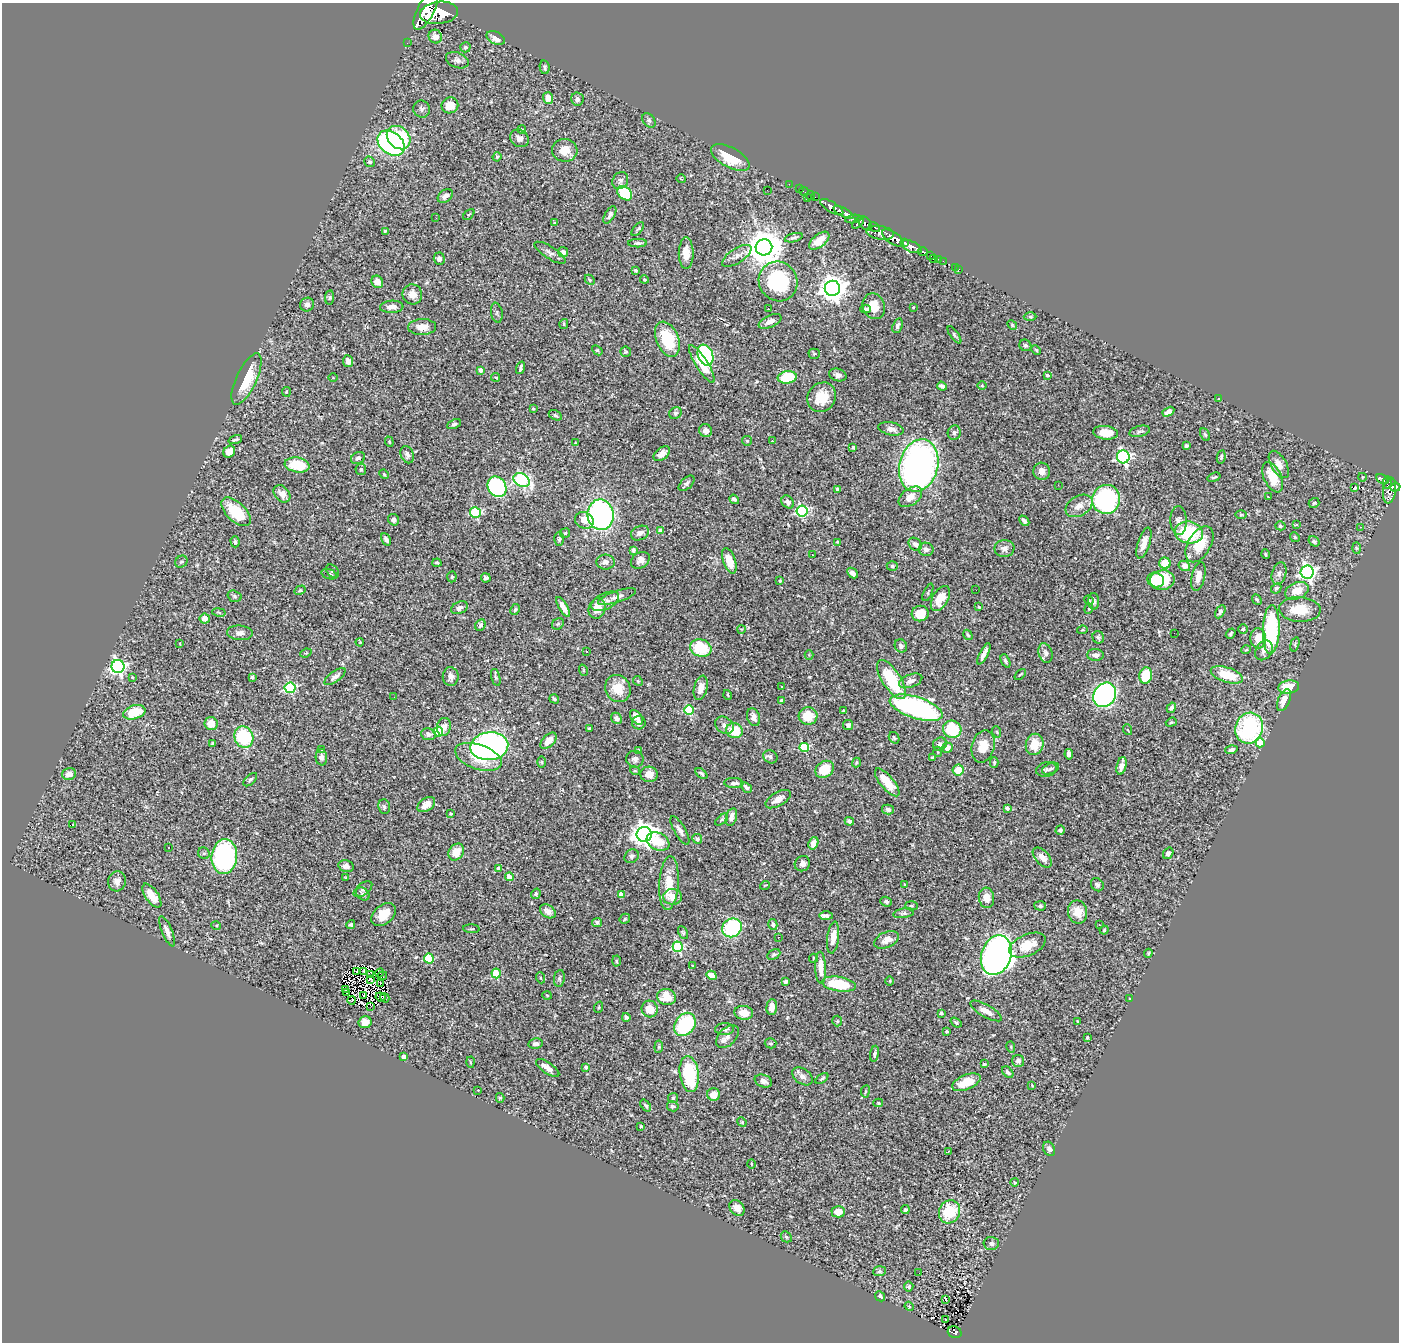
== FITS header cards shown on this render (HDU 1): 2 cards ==
NAXIS1  =                 1397
NAXIS2  =                 1340

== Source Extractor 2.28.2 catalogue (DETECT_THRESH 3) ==
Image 1397 x 1340 px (HDU 1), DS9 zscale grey, 1 PNG px = 1 image px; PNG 1401 x 1344 px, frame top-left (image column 1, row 1340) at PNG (2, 3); each listed source drawn as its Kron ellipse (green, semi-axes under 4 px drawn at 4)
Background 1.04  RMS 0.03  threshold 0.0895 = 3 sigma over >= 5 px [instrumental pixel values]
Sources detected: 504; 2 with non-positive FLUX_AUTO (blend fragments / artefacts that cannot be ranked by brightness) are neither listed nor drawn; of the other 502, the 500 brightest by FLUX_AUTO listed and drawn (2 fainter detections omitted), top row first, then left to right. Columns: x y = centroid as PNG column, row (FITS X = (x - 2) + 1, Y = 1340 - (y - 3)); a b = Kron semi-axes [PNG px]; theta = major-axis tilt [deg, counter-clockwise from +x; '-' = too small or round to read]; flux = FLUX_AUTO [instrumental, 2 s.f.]
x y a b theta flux
426 11 21 8 63 5100
439 13 19 11 7 5800
435 37 7 6 - 13
496 38 10 6 -27 15
407 43 2 2 - 7.5
465 47 5 5 - 4.5
457 60 12 7 -21 8
545 67 7 5 -80 4.3
548 98 5 5 - 22
577 99 6 6 - 6.2
450 105 8 8 - 29
422 109 9 8 - 6.4
649 120 8 5 -50 3.9
522 129 4 4 - 3.3
399 138 13 10 -44 140
519 138 10 8 -37 9.3
391 143 15 11 -38 340
565 150 13 11 -8 25
497 157 5 4 - 2.2
730 157 21 10 -28 57
370 162 5 5 - 3.8
681 179 4 3 - 1.4
620 181 9 7 60 6.6
789 184 2 2 - 7.2
799 189 2 2 - 5.5
767 190 2 2 - 1.2
804 192 5 2 - 11
625 193 8 6 -43 100
811 195 5 3 - 23
445 196 8 6 40 10
815 197 2 2 - 11
807 198 3 2 - 54
832 207 13 5 -31 1500
843 212 11 4 -27 1300
469 214 6 3 46 2.2
610 215 10 5 59 7.2
436 218 2 2 - 24
853 219 8 3 7 350
858 222 7 4 48 410
555 223 4 3 - 4.2
865 223 9 5 -45 580
874 227 6 2 -34 280
638 229 8 3 51 4
385 231 4 4 - 2.4
880 233 14 6 -9 1200
794 238 9 3 15 4
893 238 13 5 -34 2700
819 241 12 6 38 35
638 243 9 4 0 5.7
905 243 4 3 - 410
764 247 8 8 - 5200
912 247 11 5 -22 1100
923 251 4 3 - 180
563 252 5 5 - 8.6
550 253 18 6 -32 8.9
686 253 16 7 -90 24
930 255 3 3 - 150
737 256 17 7 33 12
439 259 6 5 - 8.7
933 259 3 2 - 8.6
939 259 3 3 - 35
943 261 2 2 - 6.2
955 267 2 2 - 3.8
958 269 3 2 - 11
636 270 3 3 - 4.5
644 279 4 3 - 1.9
590 280 6 4 -46 2.9
778 281 20 19 - 150
377 282 6 5 - 19
832 288 8 7 - 2200
412 294 10 9 - 17
330 297 7 4 82 3.2
307 305 7 6 - 7.6
874 306 13 11 -69 30
392 307 11 6 4 14
913 307 4 3 - 1.7
768 309 3 2 - 2.7
865 309 5 3 - 5
497 313 10 5 -78 4.1
1030 317 6 4 -1 3.1
770 321 12 6 25 13
564 324 5 4 - 2.5
1012 325 5 4 - 2.4
897 326 7 5 71 5.9
422 327 14 8 2 19
954 335 10 4 -55 3.7
667 339 18 11 -67 80
1025 345 6 5 - 3.8
597 350 6 4 -41 2.5
1036 350 5 3 - 2
626 352 5 5 - 2.6
814 354 5 5 - 2.5
705 355 11 7 -68 230
348 361 6 5 - 13
702 364 22 6 -58 50
521 368 6 3 74 4.8
480 370 4 3 - 9.9
838 375 9 6 -15 7.6
1047 375 4 3 - 4.8
496 377 4 2 - 2
787 377 9 6 8 81
333 378 5 3 - 1.7
246 379 28 10 65 69
942 386 5 4 - 6.5
982 386 5 3 - 1.8
286 392 5 4 - 2.2
822 397 15 13 55 42
1219 399 4 4 - 2.4
533 409 4 3 - 2.3
1168 412 6 4 29 11
675 413 6 5 - 4
555 415 7 4 -29 3.8
454 424 7 4 23 3.5
891 429 13 6 -12 11
706 431 6 6 - 8.8
1140 431 11 5 14 5
954 433 7 6 - 6
1105 433 12 7 -7 28
1205 435 7 4 -62 3
235 439 7 3 20 3.5
747 441 5 5 - 2.2
772 441 3 2 - 4.2
389 442 5 4 - 2.7
575 443 4 3 - 1.9
1186 446 4 4 - 4.2
853 447 3 3 - 3.6
229 452 6 5 - 21
662 454 9 6 39 14
407 455 9 6 -66 6.9
1123 457 6 6 - 380
1221 457 7 4 79 3.7
358 458 7 5 28 5.7
1279 464 15 7 -60 14
297 465 12 7 -9 74
919 465 26 19 75 860
361 469 5 5 - 4.3
1042 471 8 8 - 12
384 474 5 4 - 2.5
1214 477 7 2 19 2.6
1273 477 16 8 -65 43
1362 477 4 3 - 1.3
1382 479 7 4 -30 200
522 480 8 6 -29 270
1387 482 6 4 79 200
687 483 10 5 44 5.8
1058 485 2 2 - 2.3
497 487 11 9 -59 270
1395 487 5 4 - 380
1354 488 3 2 - 14
838 489 3 3 - 4
1389 490 13 6 83 520
282 494 10 7 -46 14
910 497 13 8 37 22
1269 497 3 2 - 2.5
734 499 5 3 - 5
1106 499 14 14 - 350
788 502 7 5 -50 8.8
1314 503 5 5 - 2.9
1079 506 14 10 30 19
802 511 5 5 - 310
236 512 18 9 -44 71
475 513 5 5 - 180
600 515 15 13 -84 500
1241 515 5 3 - 1.8
394 520 6 5 - 8
584 520 9 8 - 17
1024 521 6 4 -47 6.2
1178 521 14 8 -88 11
1297 525 4 3 - 5
1280 526 5 4 - 3.4
1360 527 3 3 - 1.7
661 531 4 4 - 12
1189 532 14 11 -10 120
565 533 5 4 - 2.3
640 533 9 7 25 9.8
1295 537 5 4 - 2.3
386 539 6 4 -60 6.7
559 539 7 4 90 3.9
1314 541 6 4 -33 3
235 542 6 4 -88 3.8
838 542 3 3 - 2.6
1144 543 16 6 72 19
915 544 7 5 -39 9.4
1199 544 20 11 60 52
1004 548 10 8 8 11
1356 548 6 4 -88 2.7
926 549 7 6 - 9.2
633 550 4 4 - 9.2
1266 554 5 4 - 2.5
812 555 2 2 - 1.4
640 560 10 7 32 11
729 561 13 6 -70 33
181 562 6 5 - 4.5
606 562 9 7 1 8.4
437 563 4 2 - 2.3
1165 563 6 5 - 41
892 566 5 4 - 3.7
1184 566 6 5 - 12
333 571 8 5 -48 4.4
1307 572 6 6 - 650
852 573 6 4 -44 11
1279 573 11 7 73 8.8
329 574 8 5 -18 4.1
1198 576 14 6 76 17
452 577 5 4 - 3
486 578 5 4 - 5.1
1156 580 8 7 - 29
1162 580 12 10 8 97
780 581 4 3 - 2
1276 588 6 4 45 3.4
300 590 6 4 28 2.3
976 590 3 2 - 1.6
1297 591 12 8 21 28
928 592 9 3 66 3.1
234 596 7 5 -17 4
617 597 20 5 18 13
940 599 13 7 60 35
1257 599 6 4 -48 2.8
1089 600 5 4 - 1.9
605 601 15 8 26 11
1094 601 8 5 -87 5.1
563 607 11 4 -59 16
979 607 4 3 - 1.6
460 608 9 6 25 7
597 609 10 8 76 28
1089 609 5 4 - 2.2
1300 609 21 12 -3 50
515 610 6 4 62 3.3
219 612 7 3 -9 2.6
1220 612 7 4 61 4.8
920 614 8 7 - 31
205 619 5 5 - 12
558 624 6 5 - 3.6
480 625 6 5 - 6.9
741 629 4 2 - 1.4
1243 629 4 4 - 2.7
1082 630 5 4 - 2
1271 630 24 8 88 210
240 633 13 7 -4 9.9
1174 633 3 2 - 1.6
1231 634 5 3 - 2.7
968 635 5 3 - 2.7
1098 637 6 5 - 3.7
1258 638 10 7 -86 25
360 642 4 3 - 1.2
180 643 3 2 - 1.5
1295 644 7 4 73 2.6
901 646 7 6 - 5.6
701 648 11 8 -19 81
1246 650 5 3 - 1.6
1264 650 10 8 56 9.7
586 651 2 2 - 1.6
306 653 6 3 23 2.1
1045 653 10 6 -74 8.8
984 654 12 3 63 9.2
809 655 4 4 - 1.8
1095 655 8 6 -2 7.9
1005 661 7 4 -64 4.3
118 667 6 6 - 600
583 670 6 3 -72 1.9
1020 674 7 3 41 2.5
1227 675 17 7 -18 53
1146 676 8 6 75 65
132 677 4 4 - 2.3
252 677 4 3 - 4.9
335 677 12 5 36 9.2
451 677 9 8 - 12
496 677 9 4 -74 4
891 680 22 9 -57 99
638 681 5 4 - 2.4
911 681 12 6 20 9
782 687 3 2 - 2
1289 687 10 6 8 48
290 688 5 5 - 190
701 688 12 6 76 18
618 689 14 12 -60 39
728 695 5 3 - 1.7
1105 695 13 10 57 580
394 697 3 2 - 2.7
554 699 5 4 - 3
1284 700 11 6 67 15
782 701 4 4 - 12
916 708 27 11 -18 490
1171 708 5 4 - 5.6
689 710 5 4 - 140
843 711 4 2 - 2.3
134 712 11 7 16 55
808 716 9 8 - 41
637 717 8 5 -52 13
754 717 9 6 -71 12
616 718 6 5 - 7.4
1171 722 6 4 21 2.4
639 723 7 6 - 9.3
211 724 6 6 - 24
725 725 10 7 -35 11
848 725 5 5 - 5.6
444 727 9 7 77 13
589 728 3 3 - 2.3
1249 728 16 13 72 230
952 729 9 8 - 89
734 730 8 7 - 53
1128 730 5 3 - 1.9
438 732 5 4 - 100
997 732 6 3 -72 2
428 734 7 6 - 8.4
244 737 11 9 -62 120
894 738 6 5 - 2.8
549 741 10 5 45 21
1260 743 4 4 - 52
212 744 4 4 - 2.9
940 744 7 6 - 7.6
1035 744 11 9 76 39
489 746 19 14 6 530
983 746 16 11 75 30
804 747 5 4 - 110
947 748 5 5 - 16
321 750 3 3 - 1.7
1231 750 6 4 17 5.3
639 751 4 3 - 6.3
938 752 5 3 - 1.5
1069 754 5 4 - 8
321 757 8 5 -87 7.3
478 757 24 12 -19 61
770 757 7 6 - 5.7
932 757 3 3 - 1.9
635 759 9 8 - 7.8
542 762 6 4 -89 2.4
856 762 5 3 - 2.1
994 762 5 4 - 3.3
1122 766 9 5 77 17
825 769 10 7 37 51
1047 769 11 7 14 6.8
1050 769 9 5 23 5.2
958 770 5 5 - 39
635 771 5 3 - 1.9
701 773 7 4 -39 4.1
69 774 7 6 - 13
649 774 8 8 - 17
250 780 8 4 44 4.3
887 782 17 6 -50 53
734 783 9 5 -2 7.1
746 787 6 4 -44 5.4
778 799 14 7 30 17
426 804 10 6 36 14
384 807 7 6 - 5.3
1007 808 4 3 - 7.2
888 810 6 5 - 4.9
450 814 3 3 - 3
731 817 9 5 74 12
722 820 7 4 40 3.1
849 821 5 3 - 6.1
72 825 3 2 - 23
680 830 16 5 -60 10
1060 830 5 4 - 5.1
644 834 7 7 - 1800
697 839 5 4 - 4.8
658 842 12 8 -23 41
813 843 6 5 - 16
168 848 3 2 - 3.3
456 852 9 7 54 29
204 853 6 5 - 4.1
1168 853 6 4 55 5
224 856 17 12 84 360
632 856 7 6 - 5.8
1042 857 12 7 -47 17
802 864 8 7 - 8.6
346 866 8 5 -12 9.6
499 869 4 4 - 21
346 877 3 2 - 1.7
509 877 4 4 - 23
117 881 10 9 - 12
669 883 27 9 86 44
905 884 3 3 - 1.9
765 885 5 3 - 1.5
1097 885 7 6 - 4.9
363 889 11 6 36 4.9
363 894 7 5 -40 5
536 894 5 4 - 4.6
621 894 4 4 - 13
152 896 14 6 -55 27
672 897 9 8 - 23
986 898 10 7 -85 22
886 902 6 5 - 4.5
911 906 6 4 -2 2.8
1040 906 6 4 -5 4.1
548 911 8 6 -34 12
1077 912 12 9 -78 27
904 913 10 4 10 4.5
384 915 14 9 42 31
826 916 7 3 -1 12
625 919 5 4 - 2.7
597 922 5 4 - 4.8
216 925 5 3 - 2.1
351 925 4 4 - 3.8
773 925 5 4 - 5.6
1099 925 2 2 - 1.4
732 928 10 9 - 170
471 929 8 3 -5 2.7
1104 930 4 4 - 2.5
167 931 16 5 -68 12
683 933 7 4 -63 2.9
778 937 3 2 - 2.8
833 937 16 6 83 21
886 940 13 7 24 14
1027 945 19 10 24 46
678 947 5 5 - 200
1148 953 4 3 - 2.2
774 954 7 4 28 3.7
996 955 20 15 71 1400
429 958 5 5 - 130
813 958 4 2 - 1.7
616 961 5 3 - 2.4
693 966 4 4 - 2.5
821 968 16 5 -88 27
357 971 3 2 - 2.5
364 971 3 2 - 2.4
380 973 4 3 - 5.6
496 973 5 4 - 87
371 974 3 3 - 1.4
712 975 5 4 - 28
383 976 4 2 - 2.3
541 978 5 3 - 1.9
559 978 8 5 81 4.2
370 979 3 2 - 1.4
890 981 5 3 - 1.7
786 982 4 3 - 4.7
381 983 4 2 - 1.8
839 984 17 7 -9 91
346 989 3 2 - 2.3
346 992 3 2 - 4.1
547 995 5 3 - 1.9
363 996 3 2 - 1.4
380 997 5 3 - 1.6
667 997 9 8 - 37
385 998 5 3 - 8.5
1130 999 3 2 - 1.5
351 1000 4 2 - 1.9
371 1006 3 2 - 1.1
599 1007 6 3 71 1.7
772 1007 8 5 86 19
650 1009 8 8 - 32
986 1011 18 6 -30 19
744 1013 9 7 -6 19
941 1013 4 3 - 3.8
626 1017 4 3 - 4
837 1021 5 5 - 2.9
1078 1021 3 2 - 2.3
365 1022 6 6 - 16
956 1022 6 3 -37 3.5
685 1024 12 9 54 150
724 1029 9 6 3 6.8
947 1031 3 3 - 2.8
727 1037 13 8 47 12
1087 1038 4 3 - 2.4
770 1043 6 5 - 3.2
536 1044 7 5 9 6.6
659 1047 6 4 84 2.8
1011 1047 6 3 -73 2
875 1054 8 4 81 4.7
404 1057 4 3 - 14
1018 1061 6 6 - 6.1
470 1062 5 3 - 2.2
984 1064 4 3 - 2.7
586 1067 4 3 - 5
548 1068 14 5 -35 15
1008 1072 7 4 -50 5.3
689 1074 18 9 -83 130
802 1076 11 7 -35 11
822 1078 7 4 36 3.4
763 1081 9 6 -22 9.3
966 1082 15 7 22 35
1032 1086 3 2 - 1.5
478 1090 3 2 - 8.8
865 1091 6 3 81 2.3
714 1094 6 6 - 19
500 1098 5 4 - 2.7
673 1098 5 5 - 2.9
878 1103 5 4 - 2.1
646 1106 7 4 -53 4.2
673 1106 6 5 - 4.6
742 1122 5 4 - 2.1
641 1126 3 2 - 2.4
1049 1149 7 5 -61 7.1
948 1152 3 2 - 2.7
751 1164 5 3 - 1.9
1014 1182 4 2 - 1.5
737 1208 9 6 -46 17
905 1210 4 3 - 4.3
838 1212 7 5 1 25
950 1212 12 10 63 83
786 1237 6 4 -46 2.8
991 1243 7 6 - 6.4
879 1271 6 5 - 3.7
919 1273 3 2 - 6.6
909 1287 5 5 - 3.1
880 1296 5 4 - 4.5
946 1299 3 3 - 39
909 1306 5 3 - 2
946 1320 3 2 - 8.1
955 1332 7 5 -22 100
At the frame edge (FLAGS 8, measured only in part): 1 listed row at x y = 426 11
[2 fainter detections neither listed nor drawn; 2 non-positive-flux detections neither listed nor drawn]